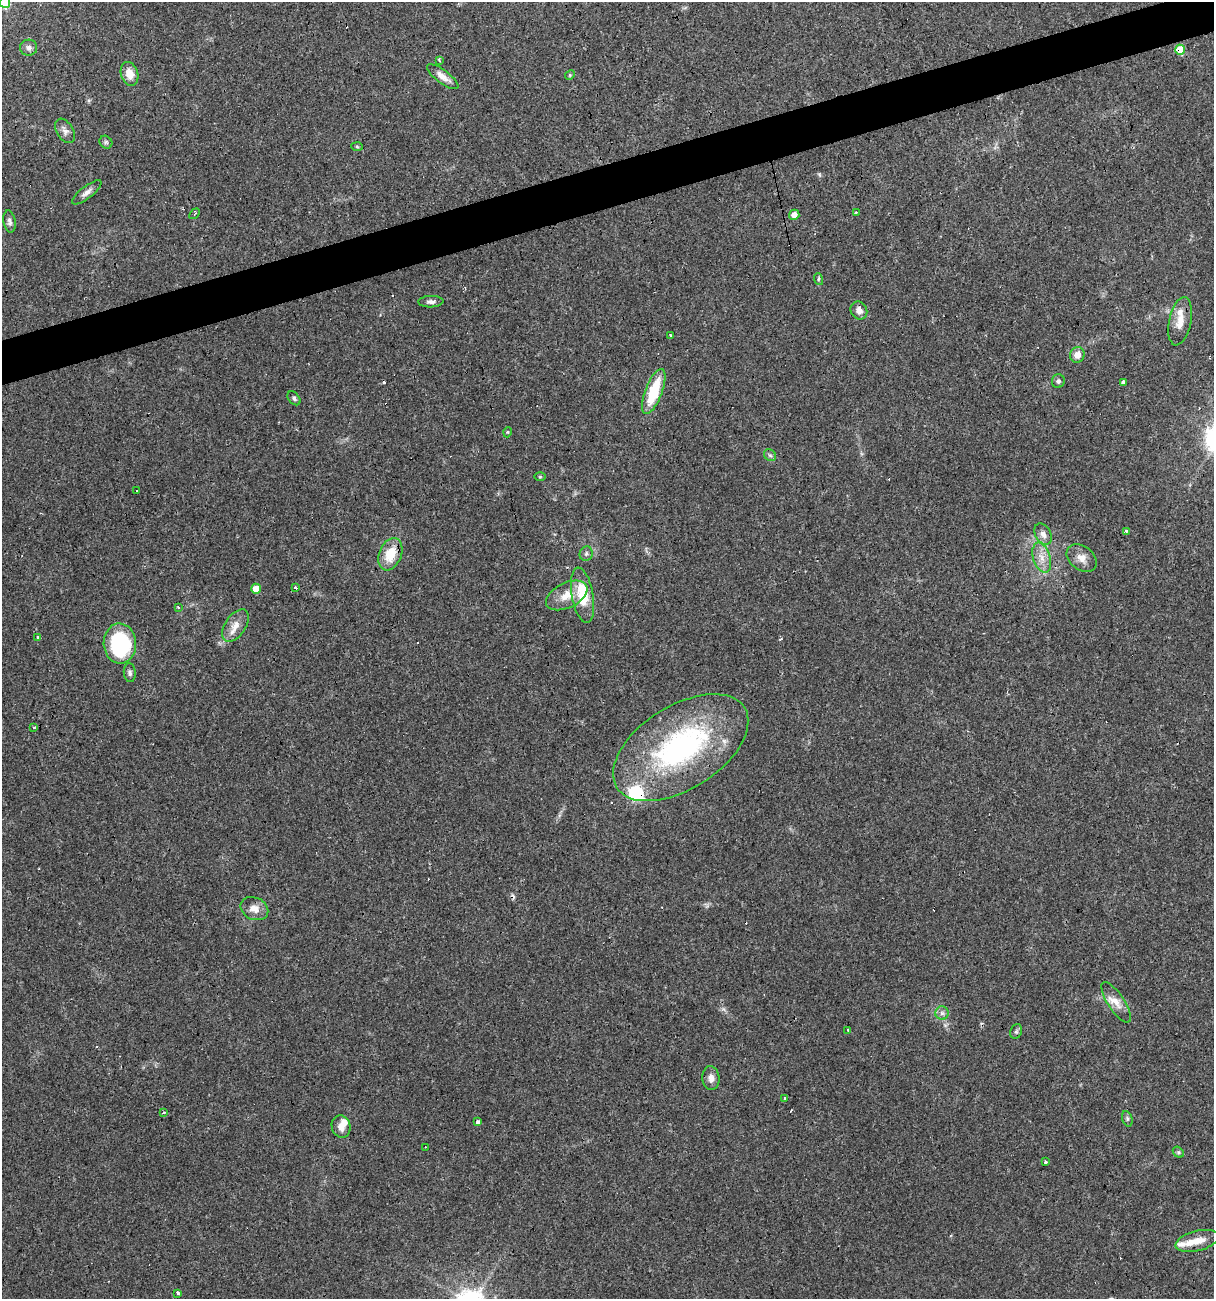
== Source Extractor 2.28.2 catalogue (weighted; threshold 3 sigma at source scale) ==
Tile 10 of 4 x 4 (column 2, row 3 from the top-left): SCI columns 1258-2469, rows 1297-2593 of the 4989 x 5186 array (HDU 1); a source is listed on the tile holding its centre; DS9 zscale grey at full resolution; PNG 1216 x 1301 px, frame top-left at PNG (2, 2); each listed source drawn as its Kron ellipse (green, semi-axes under 4 px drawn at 4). Shown black and unused: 3% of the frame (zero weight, under 3 of 4 exposures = <1% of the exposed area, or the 3 px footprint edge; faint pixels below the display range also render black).
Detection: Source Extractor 2.28.2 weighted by HDU 2 'WHT'; one run over the whole footprint, this tile lists its part. Background 0.0332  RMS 0.0037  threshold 0.0168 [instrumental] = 3 sigma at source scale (4.5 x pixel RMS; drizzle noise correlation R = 1.50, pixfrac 1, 0.0396/0.0396 arcsec/px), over >= 5 px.
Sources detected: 80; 12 cosmic-ray / hot-pixel residue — neither listed nor drawn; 6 inside a brighter listed object's ellipse — not listed separately; the other 62 listed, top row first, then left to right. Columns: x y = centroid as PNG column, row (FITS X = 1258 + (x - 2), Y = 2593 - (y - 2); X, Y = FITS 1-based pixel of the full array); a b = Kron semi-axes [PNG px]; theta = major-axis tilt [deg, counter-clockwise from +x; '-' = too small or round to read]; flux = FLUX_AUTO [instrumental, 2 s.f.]
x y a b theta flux
5 2 6 5 - 12
29 48 8 8 - 1.5
1180 50 5 4 - 10
439 60 4 3 - 0.96
129 74 12 8 -73 4.4
570 75 5 4 - 0.44
443 77 19 6 -37 3.1
65 131 13 8 -59 1.8
106 142 7 5 -45 0.8
357 147 6 4 -3 0.49
87 192 18 6 38 2
856 212 3 2 - 0.75
195 214 6 3 49 0.58
794 215 5 5 - 2.6
10 221 11 6 -81 1.3
818 279 6 4 -73 0.51
431 302 12 5 2 1.4
859 311 9 8 - 2.1
1180 321 24 11 78 4.9
671 336 3 2 - 0.69
1077 355 8 7 - 3.1
1058 381 7 6 - 0.87
1124 383 3 3 - 13
654 391 24 8 69 16
294 398 8 5 -51 0.87
508 432 5 3 - 0.36
770 455 6 5 - 0.73
540 477 6 3 0 0.37
136 490 3 2 - 0.52
1126 531 3 3 - 1.1
1043 534 11 7 -61 2.3
390 554 17 11 68 8.7
586 554 7 6 - 1
1042 558 16 8 -73 4
1082 558 16 12 -39 3.5
295 588 3 3 - 0.85
256 589 5 5 - 4.9
567 595 22 12 26 6.2
582 595 28 11 -80 12
178 607 3 3 - 0.64
235 626 18 10 56 3.9
38 637 3 3 - 4.7
120 644 20 16 -85 34
130 673 9 6 -84 1.1
34 727 3 3 - 1.1
681 748 75 41 32 81
254 909 14 11 -25 3.6
1116 1002 24 8 -57 4
942 1013 6 6 - 1.3
848 1030 3 2 - 0.3
1016 1031 7 5 68 0.71
711 1078 12 8 -86 2.2
785 1098 3 3 - 1.4
164 1113 3 3 - 1.6
1127 1119 8 5 -72 0.74
478 1122 3 3 - 7.5
341 1127 11 9 -74 2.8
426 1147 2 2 - 0.3
1178 1152 6 4 -44 0.63
1045 1162 3 3 - 2
1197 1241 22 10 14 4.8
177 1293 3 3 - 5.2
Overlapping masked pixels (flux is a lower limit): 2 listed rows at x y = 1180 50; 681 748
Isophote crosses this tile's border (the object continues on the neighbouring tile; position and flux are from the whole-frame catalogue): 1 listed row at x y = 5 2